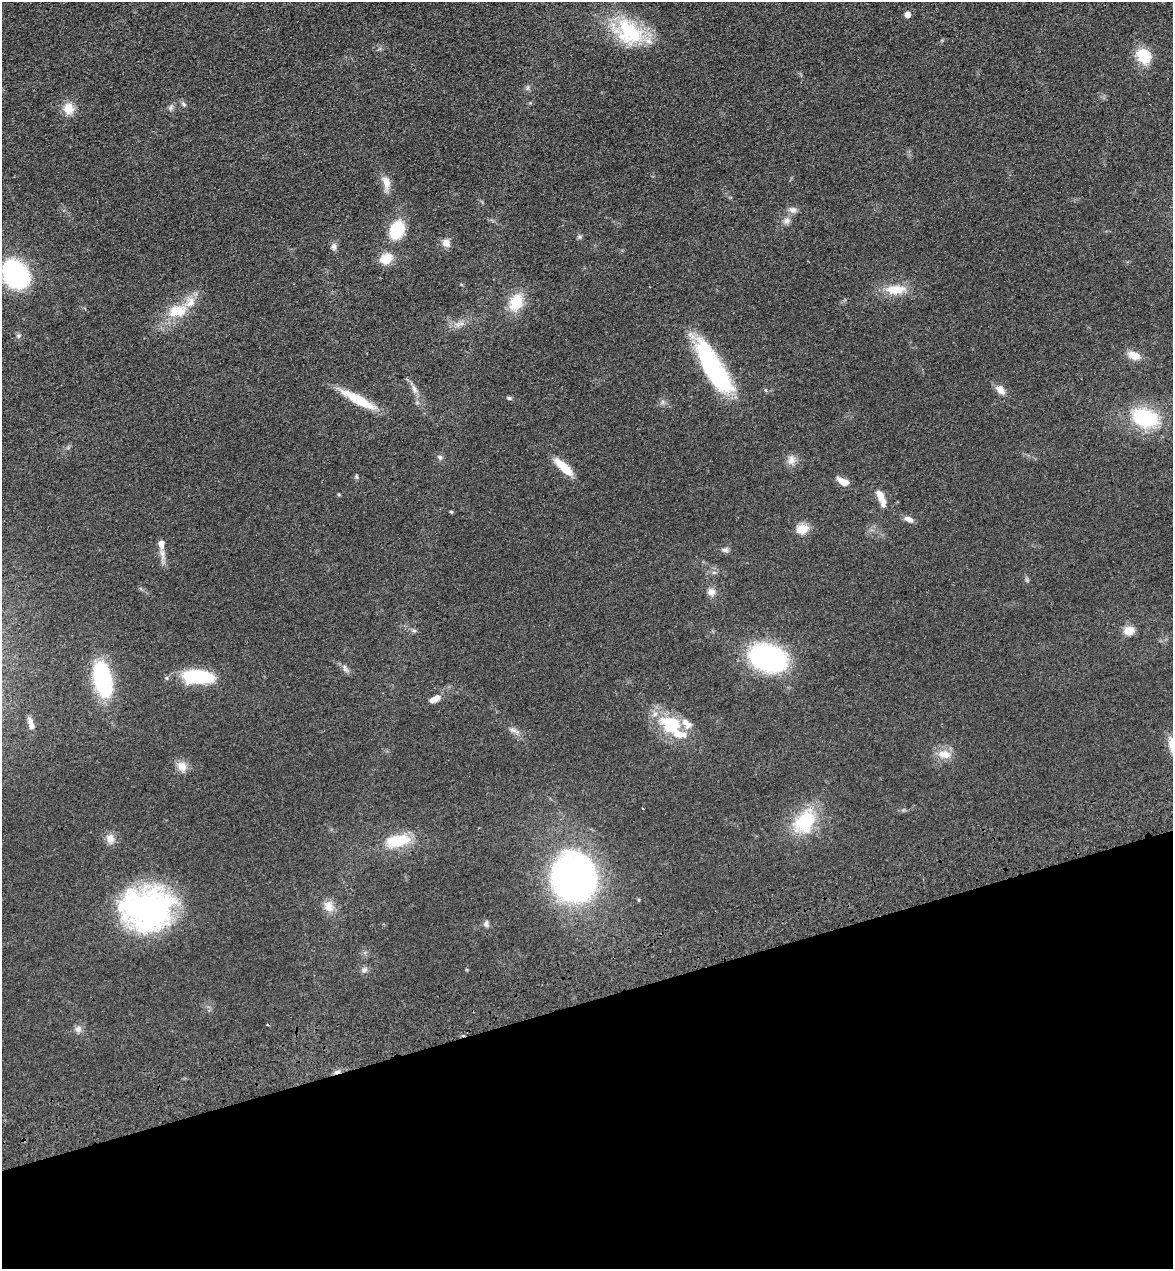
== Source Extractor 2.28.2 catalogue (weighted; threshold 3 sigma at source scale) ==
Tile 14 of 4 x 4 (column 2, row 4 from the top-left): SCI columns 1355-2525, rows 117-1383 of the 5166 x 5303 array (HDU 1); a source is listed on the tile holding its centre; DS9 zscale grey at full resolution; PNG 1175 x 1271 px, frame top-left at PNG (2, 2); no overlay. Shown black and unused: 21% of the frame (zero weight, under 3 of 4 exposures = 6% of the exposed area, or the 3 px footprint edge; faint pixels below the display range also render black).
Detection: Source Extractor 2.28.2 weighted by HDU 2 'WHT'; one run over the whole footprint, this tile lists its part. Background 0.0693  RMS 0.0071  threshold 0.0318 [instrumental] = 3 sigma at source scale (4.5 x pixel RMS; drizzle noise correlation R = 1.50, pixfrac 1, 0.05/0.05 arcsec/px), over >= 5 px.
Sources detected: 70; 2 cosmic-ray / hot-pixel residue — not listed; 7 inside a brighter listed object's ellipse — not listed separately; the other 61 listed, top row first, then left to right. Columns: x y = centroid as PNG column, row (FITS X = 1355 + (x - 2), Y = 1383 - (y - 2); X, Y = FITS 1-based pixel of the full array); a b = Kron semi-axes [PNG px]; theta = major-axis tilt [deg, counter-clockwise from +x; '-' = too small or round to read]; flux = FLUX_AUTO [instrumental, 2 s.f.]
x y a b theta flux
908 15 5 5 - 5.9
630 31 44 27 -44 49
1144 56 19 14 -47 18
183 104 8 5 -30 1.5
68 108 15 13 88 8.8
171 108 8 4 81 1.5
386 182 19 10 -77 6.9
793 210 11 7 -2 3.1
787 220 9 8 - 3
397 230 15 10 63 35
579 237 6 5 - 1.2
446 243 10 9 - 4.6
334 246 9 7 67 2.5
386 259 14 11 30 11
15 274 20 15 -54 140
895 289 28 12 3 15
516 302 24 16 70 17
181 312 21 17 58 16
460 324 12 3 26 2.4
19 335 6 4 19 1
1134 355 14 9 -22 8.1
713 367 68 19 -60 85
414 389 13 6 -64 3.6
1000 390 13 8 -42 5.8
509 398 6 5 - 1.2
358 399 44 9 -29 22
1145 418 24 16 -16 52
440 457 7 6 - 1.8
792 460 13 9 -88 4.7
564 467 27 8 -42 14
843 481 12 6 -28 7.5
881 498 21 8 -68 8
451 512 4 3 - 0.95
909 519 11 7 -25 3.7
803 529 6 5 - 38
161 544 13 8 -87 4.8
725 550 10 6 -1 2
714 573 6 4 0 1.2
711 592 10 9 - 4.3
1129 630 11 9 6 8.1
414 631 6 4 -1 1.2
768 658 30 20 -17 130
345 668 12 6 -62 2.5
198 677 27 11 -4 56
102 680 28 13 -77 90
435 699 14 7 25 5.1
31 722 12 7 -63 3.8
671 724 31 22 -31 34
513 730 15 5 -24 3
945 754 19 10 -10 8.2
182 766 15 11 -50 6.4
805 822 33 22 53 37
110 838 14 10 -83 5.1
397 841 29 13 8 28
574 877 35 32 79 320
639 900 4 3 - 0.8
329 906 17 12 -71 7.2
146 909 55 45 0 150
486 924 9 6 -83 2.1
364 970 8 7 - 2.3
78 1029 9 9 - 3.1
Isophote crosses this tile's border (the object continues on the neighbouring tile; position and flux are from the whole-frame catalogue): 1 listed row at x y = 15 274